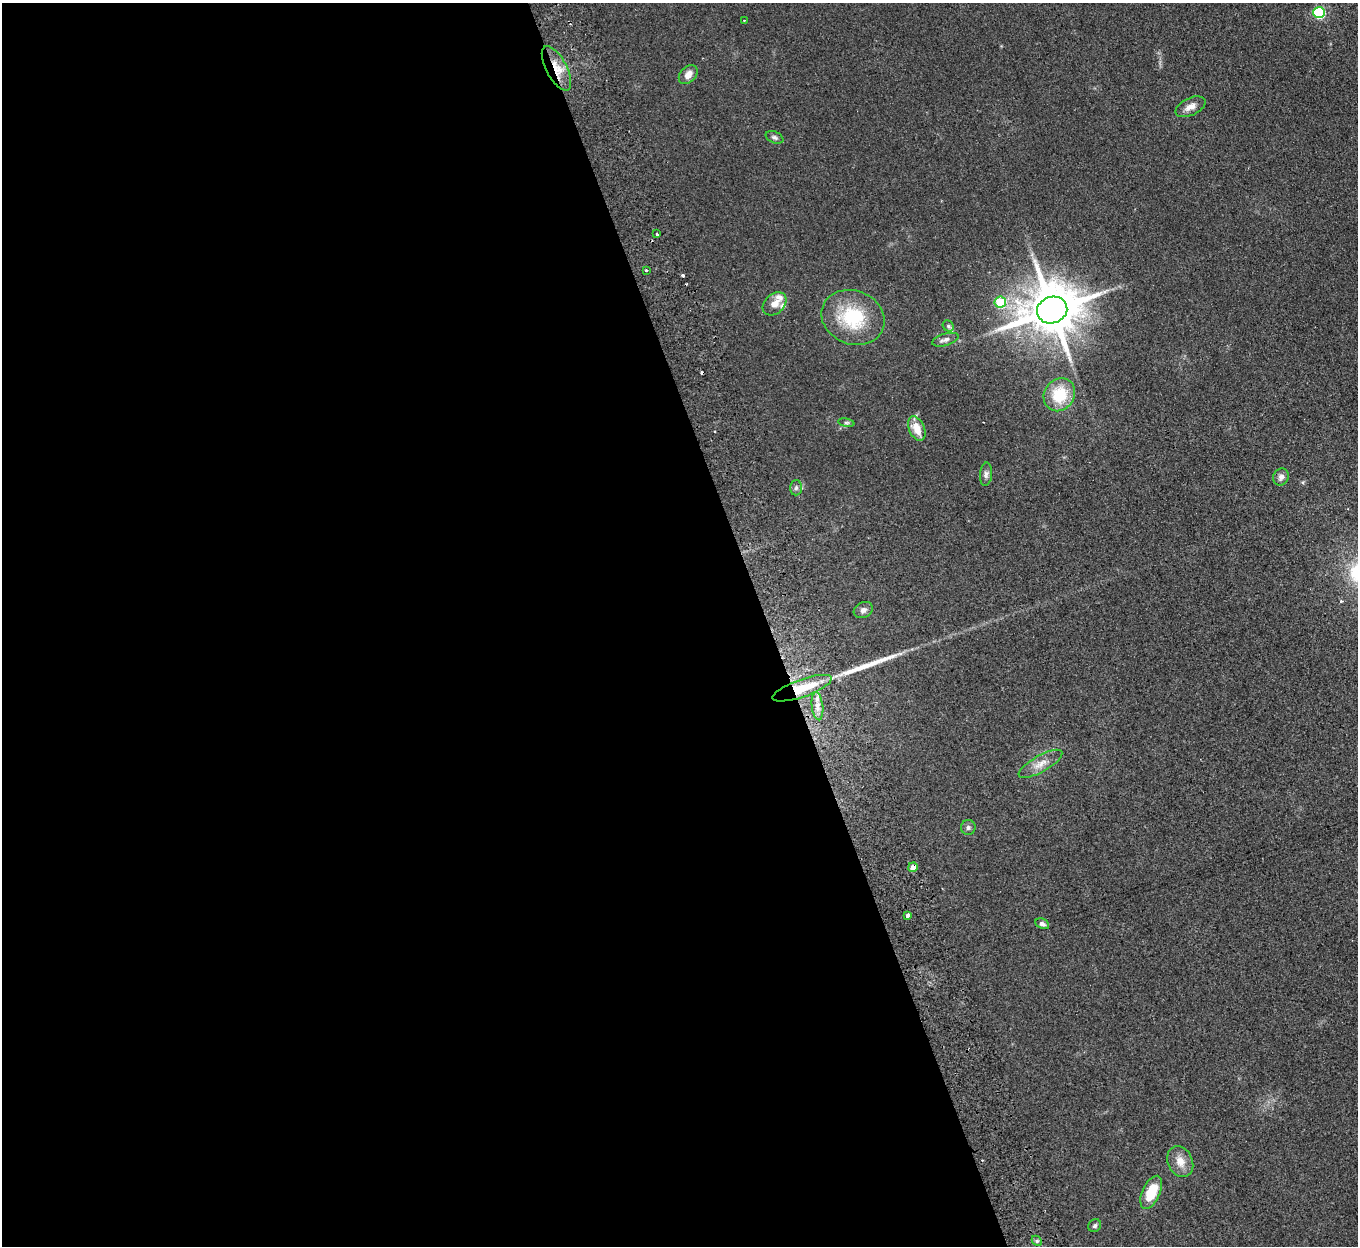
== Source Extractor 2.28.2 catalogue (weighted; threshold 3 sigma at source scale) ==
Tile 9 of 4 x 4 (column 1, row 3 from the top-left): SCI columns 56-1411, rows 1420-2663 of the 5532 x 5451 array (HDU 1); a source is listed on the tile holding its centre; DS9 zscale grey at full resolution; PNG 1360 x 1248 px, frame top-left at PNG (2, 3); each listed source drawn as its Kron ellipse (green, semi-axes under 4 px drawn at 4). Shown black and unused: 57% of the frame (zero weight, under 2 of 3 exposures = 3% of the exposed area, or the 3 px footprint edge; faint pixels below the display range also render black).
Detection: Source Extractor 2.28.2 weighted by HDU 2 'WHT'; one run over the whole footprint, this tile lists its part. Background 0.103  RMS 0.011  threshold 0.0513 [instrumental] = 3 sigma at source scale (4.5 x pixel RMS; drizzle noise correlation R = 1.50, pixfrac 1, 0.05/0.05 arcsec/px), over >= 5 px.
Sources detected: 37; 2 cosmic-ray / hot-pixel residue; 1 long thin detection or spike segment (spike, bleed or trail) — neither listed nor drawn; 2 inside a brighter listed object's ellipse — not listed separately; the other 32 listed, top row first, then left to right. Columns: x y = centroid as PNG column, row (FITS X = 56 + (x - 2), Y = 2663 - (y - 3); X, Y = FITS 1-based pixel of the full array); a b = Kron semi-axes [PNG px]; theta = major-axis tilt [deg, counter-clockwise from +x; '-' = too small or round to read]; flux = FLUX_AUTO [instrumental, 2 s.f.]
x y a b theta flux
1319 13 6 5 - 100
744 20 3 2 - 1.5
556 68 24 10 -62 21
688 75 11 7 46 8.5
1190 107 16 8 26 8.1
775 137 9 5 -24 2.8
657 234 3 3 - 3.6
646 270 3 3 - 1.9
1000 302 5 5 - 48
775 304 13 9 42 9.6
1052 310 15 13 19 6400
853 317 32 27 -22 65
948 326 6 5 - 2.1
945 340 13 6 16 4.4
1059 395 17 15 56 37
846 423 8 4 -8 2
917 428 13 7 -66 16
986 474 12 6 85 3.9
1281 477 9 7 59 4.6
796 488 7 6 - 2.8
863 610 10 7 28 4.6
802 688 31 9 19 44
817 706 14 5 -83 7.7
1040 764 25 8 30 11
968 827 7 7 - 2.9
913 867 5 4 - 11
907 916 4 3 - 13
1042 924 7 5 -26 3.1
1180 1161 16 12 -64 13
1151 1192 18 9 65 34
1095 1226 7 6 - 2.4
1037 1241 6 4 -44 2
Overlapping masked pixels (flux is a lower limit): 3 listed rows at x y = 556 68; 802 688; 913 867